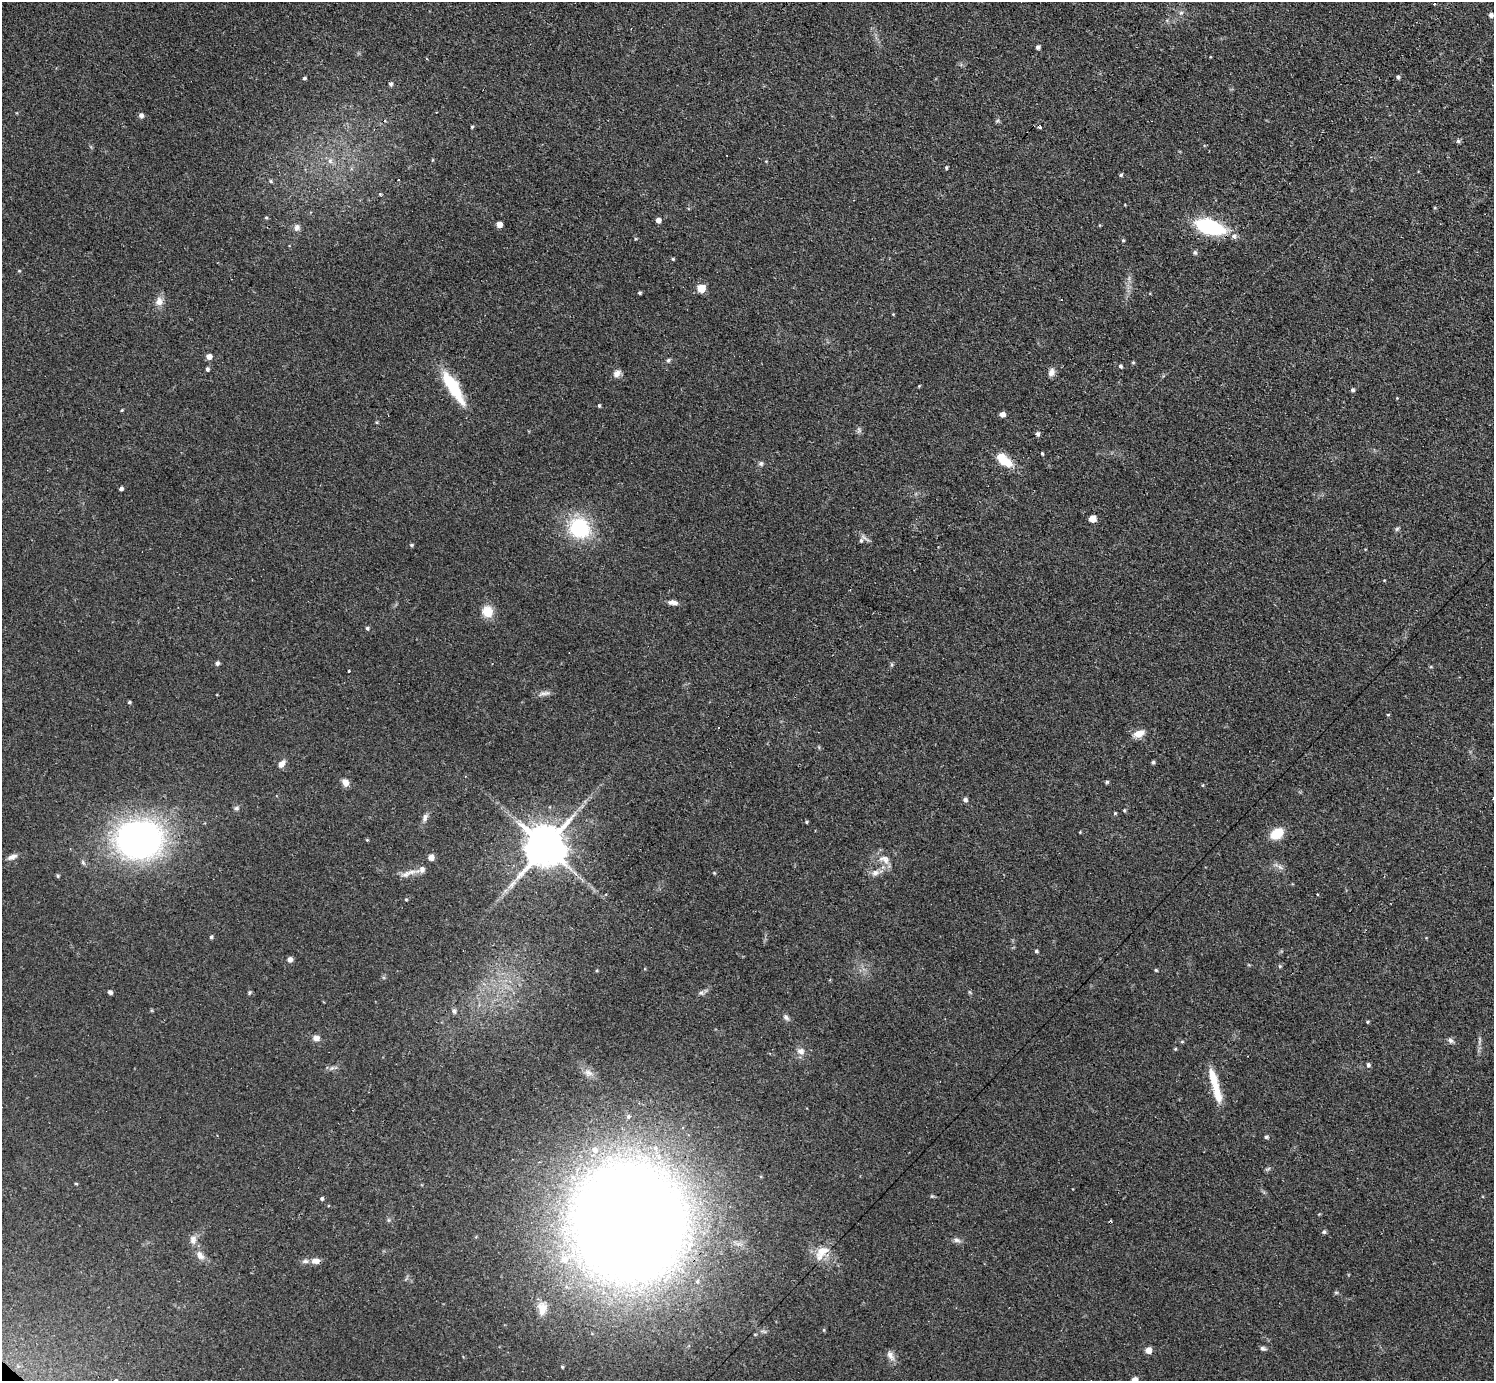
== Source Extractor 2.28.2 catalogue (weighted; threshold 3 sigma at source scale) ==
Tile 10 of 4 x 4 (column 2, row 3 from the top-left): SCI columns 1547-3038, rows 1701-3079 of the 6141 x 6138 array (HDU 1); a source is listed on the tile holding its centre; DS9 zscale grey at full resolution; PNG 1496 x 1383 px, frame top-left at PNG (2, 2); no overlay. Shown black and unused: <1% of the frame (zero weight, under 3 of 4 exposures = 1% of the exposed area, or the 3 px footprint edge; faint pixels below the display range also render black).
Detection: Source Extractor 2.28.2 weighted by HDU 2 'WHT'; one run over the whole footprint, this tile lists its part. Background 0.116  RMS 0.007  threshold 0.0315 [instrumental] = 3 sigma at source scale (4.5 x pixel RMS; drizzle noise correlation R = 1.50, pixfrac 1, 0.05/0.05 arcsec/px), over >= 5 px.
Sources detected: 130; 1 inside a brighter object's white glare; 5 cosmic-ray / hot-pixel residue — not listed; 3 inside a brighter listed object's ellipse — not listed separately; the other 121 listed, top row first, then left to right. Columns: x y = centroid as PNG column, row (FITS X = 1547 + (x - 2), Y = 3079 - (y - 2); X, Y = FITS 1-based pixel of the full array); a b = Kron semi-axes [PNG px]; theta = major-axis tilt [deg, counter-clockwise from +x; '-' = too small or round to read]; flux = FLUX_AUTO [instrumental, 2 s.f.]
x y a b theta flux
1181 13 6 4 19 1.1
1491 15 4 4 - 2.4
1038 47 5 4 - 1.9
1398 77 5 4 - 1.4
304 78 4 3 - 1.1
391 84 5 4 - 1.6
141 115 5 5 - 2.6
472 127 4 3 - 0.78
1458 141 6 5 - 1.3
330 161 7 6 - 2.4
946 168 5 4 - 0.84
1121 175 5 4 - 1.1
271 181 5 4 - 0.92
380 194 4 3 - 0.65
266 218 4 4 - 0.79
658 220 5 4 - 3.9
499 224 5 4 - 4.8
1209 226 28 13 -15 58
296 227 8 7 - 2.9
1123 240 4 4 - 0.76
1195 252 5 5 - 1.5
673 259 4 3 - 0.91
701 288 5 5 - 16
639 293 4 4 - 1
159 301 12 10 74 5.1
893 314 3 3 - 0.53
209 357 5 5 - 4.1
668 360 6 5 - 1.2
1133 362 5 4 - 0.75
1120 366 5 4 - 1.3
207 369 4 4 - 1.5
1051 372 10 8 64 3.4
617 373 10 7 41 3.5
453 387 41 11 -58 32
1353 390 5 5 - 1.2
1397 398 3 3 - 0.51
599 406 5 4 - 0.94
122 410 4 3 - 0.61
1002 414 5 5 - 3.4
1038 434 6 5 - 1.6
1042 454 4 3 - 0.7
1001 457 17 11 -61 11
761 463 6 6 - 1.6
121 488 4 3 - 1.7
1092 519 6 6 - 6.1
579 528 19 16 -40 53
1397 529 6 5 - 1.2
861 540 7 6 - 1.7
411 545 5 4 - 0.88
673 602 11 6 -4 3.6
487 611 14 13 - 10
367 628 5 4 - 1.2
217 663 5 5 - 1.6
349 671 3 2 - 0.9
544 693 17 4 7 2.6
129 702 4 4 - 0.9
1388 715 4 3 - 0.6
1139 733 12 8 18 7.1
1153 762 4 4 - 1.2
281 764 10 6 52 4
345 782 10 8 -51 3.7
1107 782 4 4 - 1.1
1202 785 5 3 - 0.62
965 800 6 5 - 1.9
236 808 7 5 2 1.5
1124 810 5 4 - 0.87
1115 813 5 3 - 0.7
425 817 10 6 73 2.7
806 822 5 3 - 0.74
1277 834 11 7 30 22
139 840 41 34 -1 250
367 840 5 4 - 0.64
545 846 12 11 - 2400
12 857 13 6 22 3.1
431 857 6 6 - 4.3
884 859 17 10 -24 6.9
1280 867 8 5 -45 2
422 869 9 8 - 2.8
875 873 11 8 42 3.7
406 874 15 7 31 4.4
58 876 5 4 - 0.98
606 894 3 2 - 0.68
406 899 5 3 - 0.63
211 937 4 4 - 1.2
1036 951 5 4 - 1
290 959 5 5 - 3
1280 966 5 4 - 0.87
1156 970 3 3 - 0.87
110 992 4 4 - 2
249 992 5 4 - 0.98
701 993 8 5 7 1.7
454 1011 7 6 - 2
786 1017 8 6 -61 1.9
1368 1022 4 3 - 0.83
316 1038 8 6 -9 3.6
1450 1040 8 6 -43 1.9
1182 1042 5 3 - 0.71
1175 1049 4 4 - 0.75
801 1051 10 9 - 3.8
1368 1065 5 4 - 1.6
588 1073 11 8 -28 4
1215 1085 46 8 -75 18
628 1116 5 4 - 1.1
1266 1137 5 4 - 1.1
76 1183 5 3 - 0.66
322 1198 5 4 - 1.2
629 1223 87 82 -90 1700
1324 1232 5 5 - 1.3
193 1240 12 9 -90 4.1
957 1240 10 6 -18 2.1
822 1251 18 11 28 12
200 1255 13 8 -57 4.9
305 1261 10 6 6 2.2
316 1261 10 7 -1 4.3
542 1309 15 11 78 8
824 1330 5 3 - 0.65
1262 1348 7 5 -25 1.6
1148 1350 5 5 - 9.7
890 1355 14 7 -55 3.7
562 1367 4 3 - 0.9
1135 1380 5 5 - 6.5
Overlapping masked pixels (flux is a lower limit): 1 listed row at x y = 629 1223
Isophote crosses this tile's border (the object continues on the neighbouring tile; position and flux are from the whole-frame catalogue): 1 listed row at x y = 1135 1380